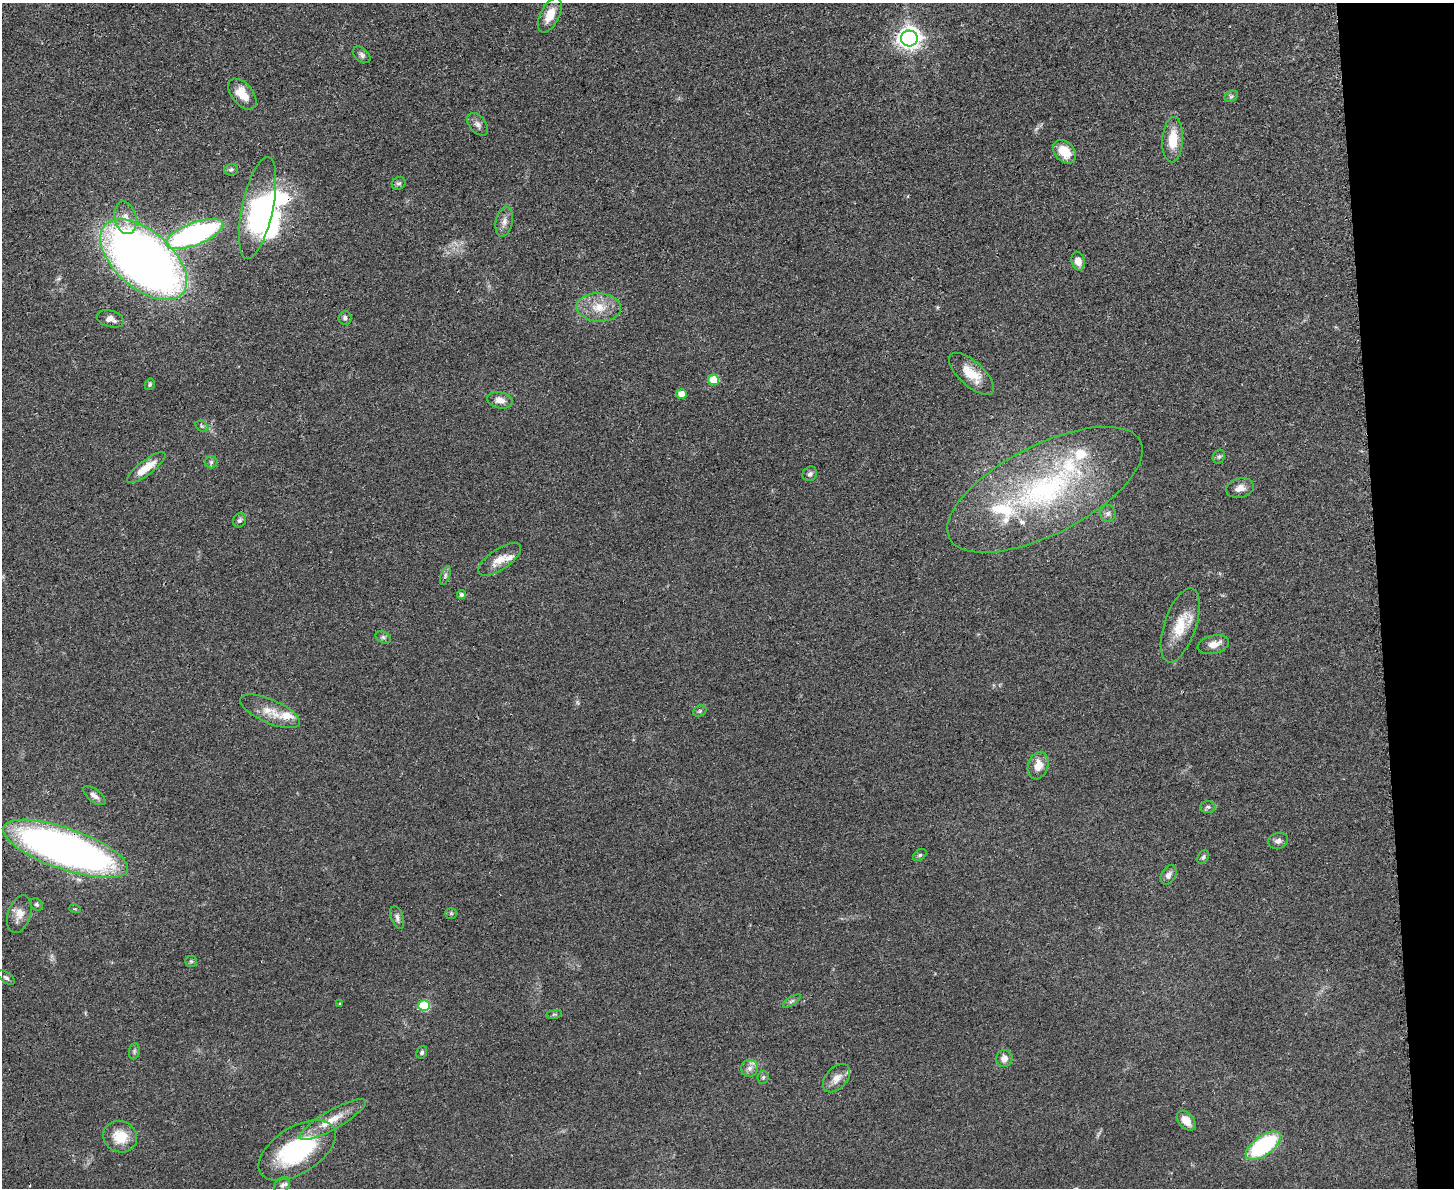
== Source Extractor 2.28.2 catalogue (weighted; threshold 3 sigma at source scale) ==
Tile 9 of 3 x 4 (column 3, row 3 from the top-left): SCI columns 3044-4495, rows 1199-2384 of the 4747 x 4767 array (HDU 1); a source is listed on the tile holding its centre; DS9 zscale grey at full resolution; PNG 1456 x 1190 px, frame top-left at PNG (2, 3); each listed source drawn as its Kron ellipse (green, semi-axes under 4 px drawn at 4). Shown black and unused: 5% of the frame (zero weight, under 3 of 4 exposures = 2% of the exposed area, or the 3 px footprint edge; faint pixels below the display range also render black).
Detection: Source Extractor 2.28.2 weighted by HDU 2 'WHT'; one run over the whole footprint, this tile lists its part. Background 0.0462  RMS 0.0051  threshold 0.023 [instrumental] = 3 sigma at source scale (4.5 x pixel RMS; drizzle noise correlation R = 1.50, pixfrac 1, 0.05/0.05 arcsec/px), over >= 5 px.
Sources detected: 84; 1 too faint to see at this stretch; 3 inside a brighter object's white glare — neither listed nor drawn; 8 inside a brighter listed object's ellipse — not listed separately; the other 72 listed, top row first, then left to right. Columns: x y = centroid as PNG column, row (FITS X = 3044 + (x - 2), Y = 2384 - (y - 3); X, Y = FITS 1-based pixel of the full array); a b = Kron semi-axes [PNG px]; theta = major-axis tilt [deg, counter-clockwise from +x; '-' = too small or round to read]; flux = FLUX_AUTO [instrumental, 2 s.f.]
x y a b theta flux
550 15 19 9 63 8.1
909 38 8 8 - 370
362 55 10 6 -41 1.7
242 94 18 10 -50 8.6
1231 96 7 5 29 1.1
478 124 13 8 -51 2.5
1173 140 22 10 86 11
1064 152 13 9 -45 10
231 170 7 5 12 1.1
399 183 7 6 - 1.2
258 208 52 15 78 50
125 218 17 10 -76 5.6
504 222 15 8 77 3.5
195 234 30 11 21 120
144 260 52 28 -41 440
1078 261 9 6 -76 4.2
599 307 22 14 -3 11
345 318 6 6 - 1.4
110 319 14 8 -15 3.2
971 374 28 12 -42 11
713 380 5 5 - 17
150 384 6 4 59 0.81
682 394 5 5 - 7.4
500 400 13 8 -11 4.3
202 426 7 5 -32 1
1219 457 7 5 67 1.1
211 462 6 6 - 1.1
146 468 24 7 38 8.5
810 474 8 7 - 1.5
1240 488 14 9 15 4
1045 490 107 44 27 120
1108 513 8 7 - 1.8
240 520 8 6 63 1.2
500 559 25 10 34 6.4
445 575 9 4 70 1.4
462 595 4 4 - 1.4
1180 625 39 16 72 16
383 637 8 5 -30 1.3
1213 645 16 9 14 5
270 711 32 12 -24 9.5
700 711 7 5 22 0.87
1038 766 14 10 73 6.6
94 796 13 6 -38 2.3
1208 807 7 6 - 1.4
1278 841 10 8 16 2.2
65 849 66 20 -19 310
920 855 7 5 36 0.97
1203 857 7 5 54 1.1
1168 875 10 7 62 2.5
37 904 7 5 -45 0.99
75 909 6 3 -16 0.54
451 913 5 5 - 0.83
19 914 19 11 71 5.3
397 918 12 6 -70 1.9
191 961 6 5 - 0.88
6 978 9 5 -37 1.2
792 1001 10 4 33 1.1
339 1004 4 2 - 0.38
424 1006 6 5 - 32
554 1014 8 4 9 0.74
134 1051 8 5 83 1.1
422 1052 6 5 - 1
1004 1059 8 8 - 3.6
749 1068 8 8 - 2.4
763 1077 6 5 - 0.97
837 1078 16 10 48 5.2
333 1120 38 9 30 11
1186 1121 11 7 -49 5.8
120 1137 17 15 -26 12
1263 1146 20 9 35 51
297 1150 43 23 32 61
282 1185 9 7 46 1.8
Overlapping masked pixels (flux is a lower limit): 1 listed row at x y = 65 849